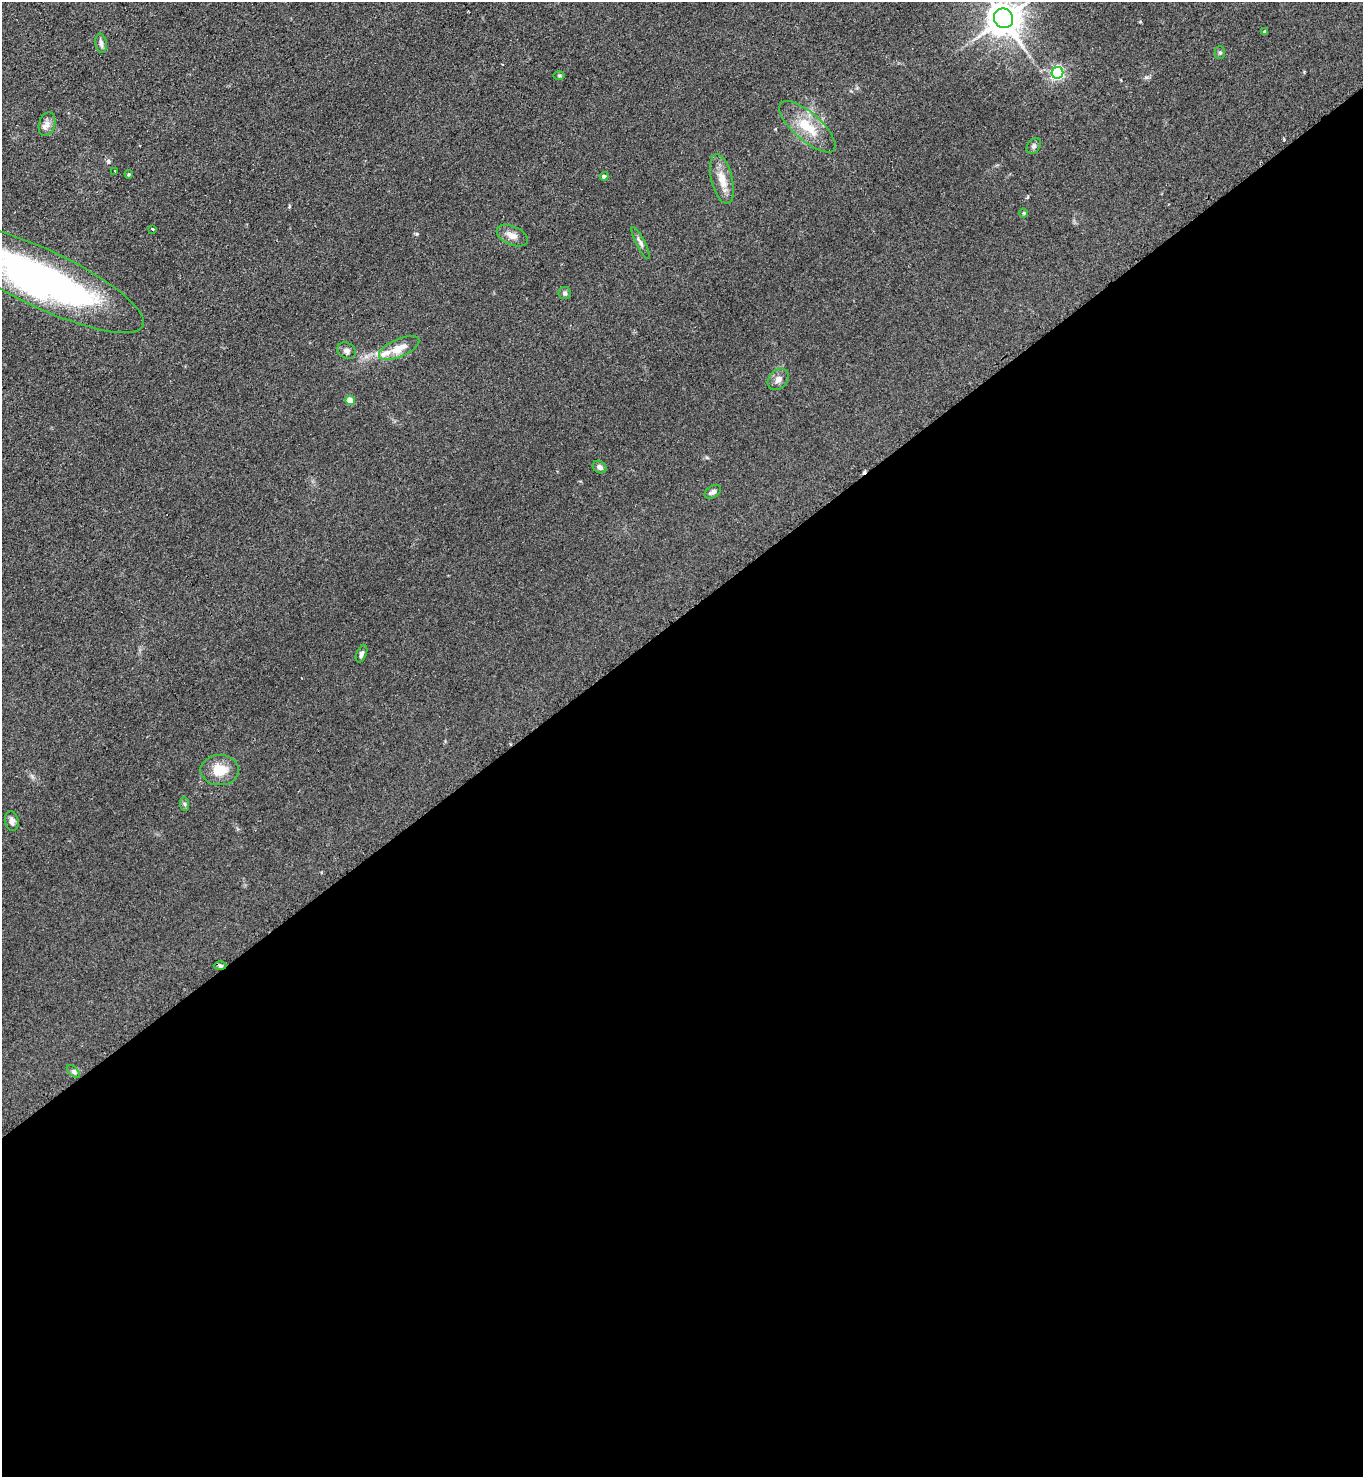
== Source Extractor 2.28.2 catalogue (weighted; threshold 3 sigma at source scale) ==
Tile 15 of 4 x 4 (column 3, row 4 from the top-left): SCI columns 2880-4240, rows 17-1491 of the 5906 x 5921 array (HDU 1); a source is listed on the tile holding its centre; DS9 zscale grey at full resolution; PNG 1365 x 1479 px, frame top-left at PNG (2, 2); each listed source drawn as its Kron ellipse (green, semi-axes under 4 px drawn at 4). Shown black and unused: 58% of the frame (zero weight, under 2 of 3 exposures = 2% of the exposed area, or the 3 px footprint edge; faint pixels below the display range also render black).
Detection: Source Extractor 2.28.2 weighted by HDU 2 'WHT'; one run over the whole footprint, this tile lists its part. Background 0.1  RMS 0.012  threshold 0.0523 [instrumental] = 3 sigma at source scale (4.5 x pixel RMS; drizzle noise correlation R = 1.50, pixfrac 1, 0.05/0.05 arcsec/px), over >= 5 px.
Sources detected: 34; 1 inside a brighter object's white glare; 1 cosmic-ray / hot-pixel residue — neither listed nor drawn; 1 inside a brighter listed object's ellipse — not listed separately; the other 31 listed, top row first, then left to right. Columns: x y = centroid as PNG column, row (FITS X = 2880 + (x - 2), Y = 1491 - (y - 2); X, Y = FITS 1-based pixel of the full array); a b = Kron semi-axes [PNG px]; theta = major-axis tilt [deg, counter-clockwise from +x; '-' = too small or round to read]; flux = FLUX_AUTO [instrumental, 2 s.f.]
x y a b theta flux
1003 18 10 9 - 2500
1265 32 3 3 - 1.5
101 43 10 5 -82 3.8
1220 52 6 5 - 2
1057 73 6 5 - 210
559 75 6 3 0 1.3
47 124 12 8 74 6.7
807 127 35 13 -41 32
1034 146 9 6 52 2.7
115 171 3 2 - 2.9
129 174 4 4 - 1.3
604 176 4 4 - 3.6
722 179 25 10 -76 16
1024 213 4 4 - 1.2
152 229 3 3 - 7.7
512 235 16 9 -24 9.1
640 243 18 4 -63 4.3
42 279 111 29 -25 450
565 293 6 6 - 2.5
399 348 21 9 23 16
346 350 9 7 -29 4.3
778 379 12 9 49 6.4
350 400 4 4 - 18
600 467 7 5 -34 3.5
713 492 9 6 33 3.7
362 654 9 5 67 3.2
220 770 19 15 0 22
185 804 7 4 -88 1.9
12 821 10 6 -77 4.8
220 966 6 4 -1 2
73 1071 8 4 -44 2.6
Isophote crosses this tile's border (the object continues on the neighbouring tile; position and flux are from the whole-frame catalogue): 2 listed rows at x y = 1003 18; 42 279
Unlisted compact peaks at least as high as the median listed source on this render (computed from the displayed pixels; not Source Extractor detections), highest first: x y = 108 161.